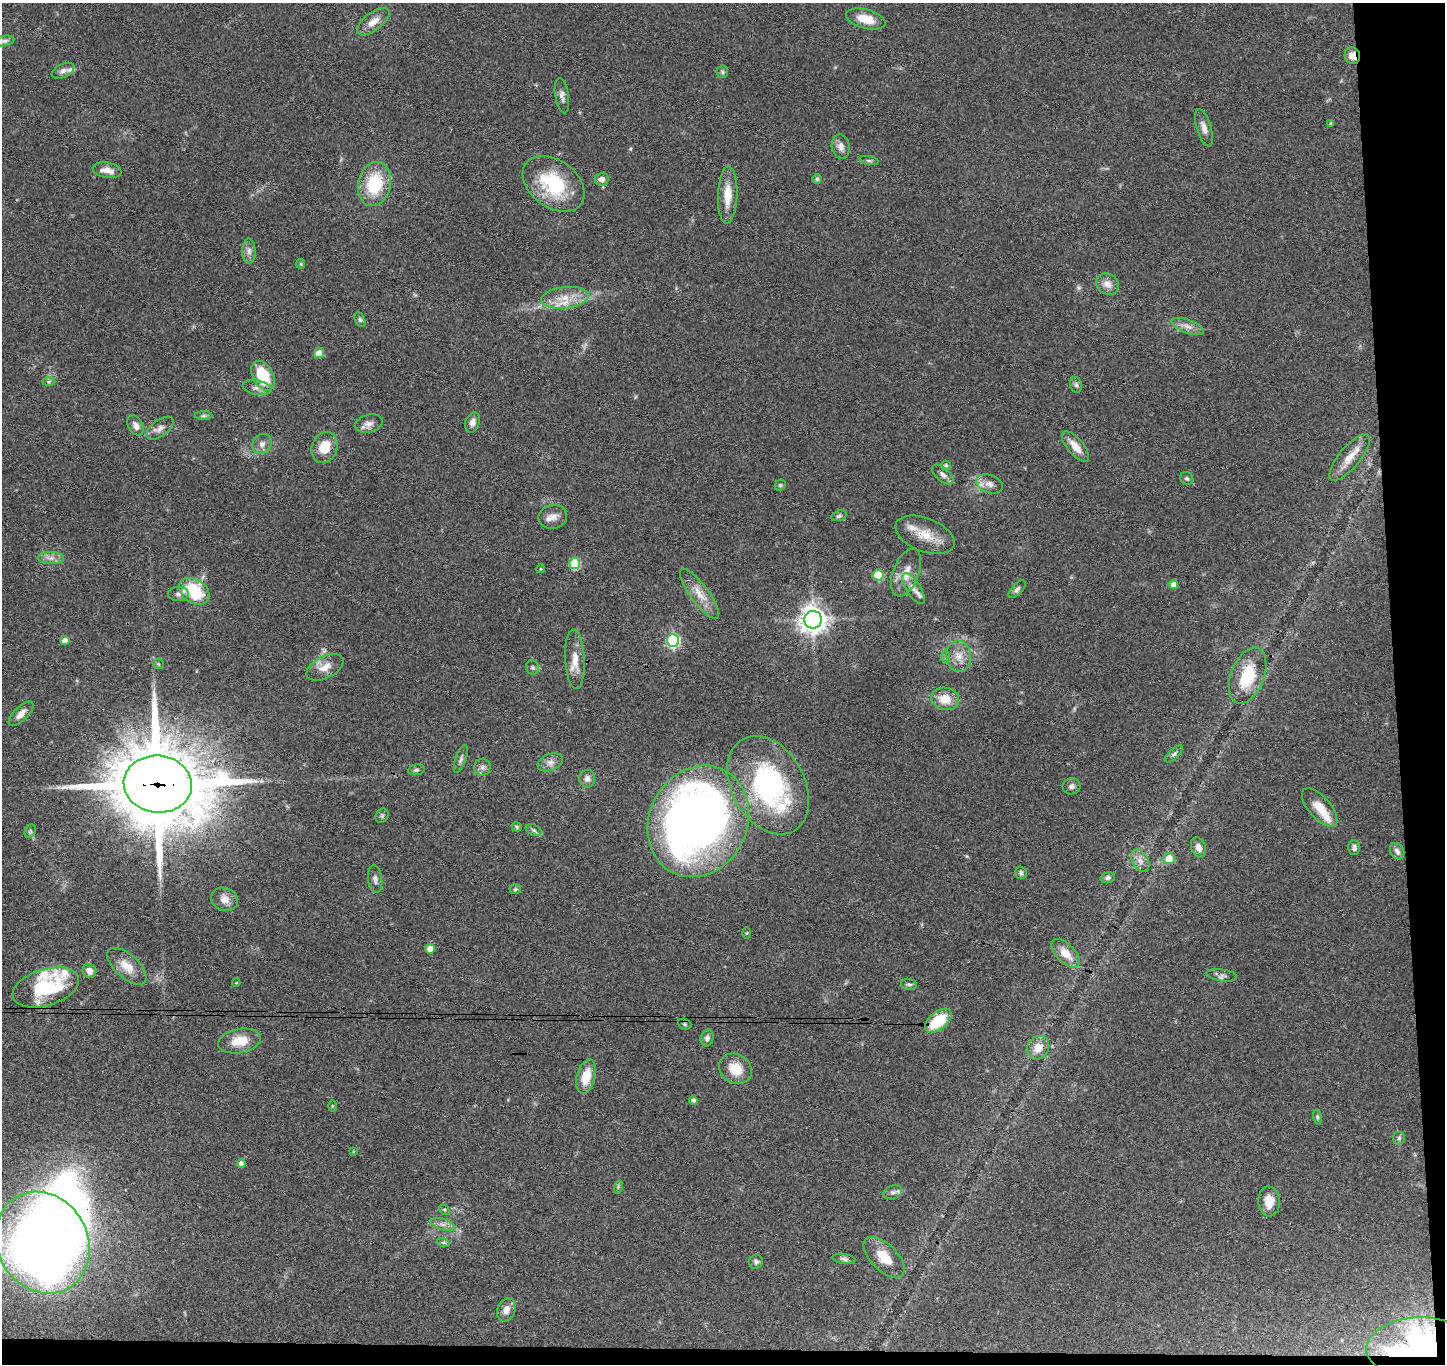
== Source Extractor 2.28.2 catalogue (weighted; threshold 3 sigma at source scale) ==
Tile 9 of 3 x 3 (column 3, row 3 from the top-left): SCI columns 2944-4386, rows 152-1513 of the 4442 x 4370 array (HDU 1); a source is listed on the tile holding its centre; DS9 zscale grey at full resolution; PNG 1447 x 1366 px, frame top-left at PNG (2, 3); each listed source drawn as its Kron ellipse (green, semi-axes under 4 px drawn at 4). Shown black and unused: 5% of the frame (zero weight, under 3 of 4 exposures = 6% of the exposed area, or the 3 px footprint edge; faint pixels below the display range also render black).
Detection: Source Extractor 2.28.2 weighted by HDU 2 'WHT'; one run over the whole footprint, this tile lists its part. Background 0.0832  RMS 0.0057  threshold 0.0256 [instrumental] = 3 sigma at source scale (4.5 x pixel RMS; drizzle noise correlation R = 1.50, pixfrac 1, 0.05/0.05 arcsec/px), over >= 5 px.
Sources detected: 137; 2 inside a brighter object's white glare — neither listed nor drawn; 8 inside a brighter listed object's ellipse — not listed separately; the other 127 listed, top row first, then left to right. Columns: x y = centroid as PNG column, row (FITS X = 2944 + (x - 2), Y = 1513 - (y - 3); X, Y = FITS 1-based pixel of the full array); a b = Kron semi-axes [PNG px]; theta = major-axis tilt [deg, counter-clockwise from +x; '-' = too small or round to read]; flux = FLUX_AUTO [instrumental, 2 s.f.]
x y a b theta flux
866 19 20 9 -15 10
373 22 19 9 37 6.1
5 41 10 5 10 1.5
1352 56 8 7 - 4.9
63 71 12 6 25 2.7
722 72 6 5 - 1.2
562 96 18 7 -81 2.9
1331 123 4 3 - 0.71
1204 128 19 7 -73 3.9
841 147 12 9 -80 3.6
869 161 10 4 -11 1.1
107 170 14 7 -9 5.2
602 179 7 6 - 3.2
817 179 5 5 - 0.89
374 184 22 16 77 27
553 184 34 23 -37 38
728 195 28 9 88 11
249 251 12 6 -89 2.8
301 264 5 4 - 0.6
1107 284 12 10 -32 4.9
565 298 24 10 6 11
360 320 7 5 -63 1.1
1188 326 17 6 -20 4.1
319 353 5 5 - 9.8
263 376 16 10 -63 24
49 382 6 4 2 0.82
1076 385 8 6 -74 1.5
257 388 14 7 -9 3.4
203 416 9 4 1 1.1
472 422 10 7 72 3.3
369 424 14 9 15 3.6
136 425 11 7 -61 3.2
160 428 15 8 37 3.4
262 444 11 9 46 3.3
1075 446 18 8 -50 6.7
325 447 16 12 69 13
1350 457 29 10 50 9.2
946 465 5 5 - 1.2
943 475 13 6 -41 2.5
1187 479 7 6 - 1.3
989 484 14 9 -20 3.9
780 485 6 5 - 0.89
839 516 8 5 16 1.3
553 517 14 12 11 4.3
925 535 31 16 -21 14
51 558 13 6 0 3.1
575 564 5 5 - 32
540 569 4 3 - 0.47
906 573 25 13 69 9.5
878 575 5 5 - 28
1173 585 4 4 - 4.5
913 588 18 7 -58 4.2
1017 589 11 5 46 1.6
194 591 16 11 -33 28
178 594 10 7 1 2.3
699 594 30 9 -53 8.4
813 620 9 8 - 580
65 640 4 4 - 6
673 641 6 6 - 96
959 656 15 12 -83 6.9
946 657 6 4 89 1
575 659 30 9 -87 8.5
158 664 5 5 - 0.84
325 667 20 11 27 6.6
532 668 7 6 - 1.4
1248 676 29 16 69 26
945 699 14 11 -11 10
21 714 16 7 45 4.4
1174 754 11 5 44 1.6
461 759 14 5 71 1.9
550 762 13 8 21 3.3
482 767 9 8 - 2.1
416 770 8 5 9 1.2
587 779 9 8 - 2.6
158 784 34 28 -6 6800
768 785 53 36 -60 99
1071 786 9 8 - 2
1320 807 23 11 -48 10
382 816 7 6 - 1.1
698 821 57 49 63 470
517 827 5 4 - 0.77
534 830 8 5 -27 1.3
30 831 7 5 61 1.1
1198 847 10 7 -72 3.8
1354 847 7 6 - 2.1
1397 851 8 6 -61 2.6
1169 859 6 5 - 11
1140 861 12 8 -58 3.5
1021 873 6 6 - 1.7
1108 878 7 5 15 1.5
375 879 14 7 -83 2.4
515 889 6 5 - 0.97
225 899 14 11 -24 5.2
747 933 5 4 - 0.56
430 949 5 5 - 8.7
1066 953 18 9 -45 7.8
127 966 24 11 -42 8.6
89 971 7 6 - 4.4
1222 975 15 6 -8 2.4
236 983 4 3 - 0.49
909 984 8 5 -6 1.3
46 987 34 18 17 40
938 1021 16 8 40 22
685 1024 7 5 -21 1
707 1038 8 6 77 2.3
240 1041 21 12 11 11
1038 1048 12 10 56 7
735 1069 17 14 -33 12
586 1077 17 9 75 12
693 1100 4 4 - 1.9
332 1106 6 4 90 0.56
1317 1117 7 4 -77 0.81
1399 1138 6 6 - 1.2
353 1151 4 2 - 0.44
241 1164 4 4 - 2.7
618 1187 7 4 73 0.85
893 1192 9 6 19 1.9
1269 1201 15 10 -86 7.4
444 1210 6 3 -44 0.67
443 1224 12 5 -17 2.7
443 1242 6 4 -19 0.84
43 1243 53 45 -60 690
884 1257 26 13 -44 12
844 1259 12 5 -9 1.5
756 1262 7 6 - 1.6
506 1310 12 8 66 4.5
1419 1348 52 30 2 66
Overlapping masked pixels (flux is a lower limit): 5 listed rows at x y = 1352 56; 1248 676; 158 784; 43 1243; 1419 1348